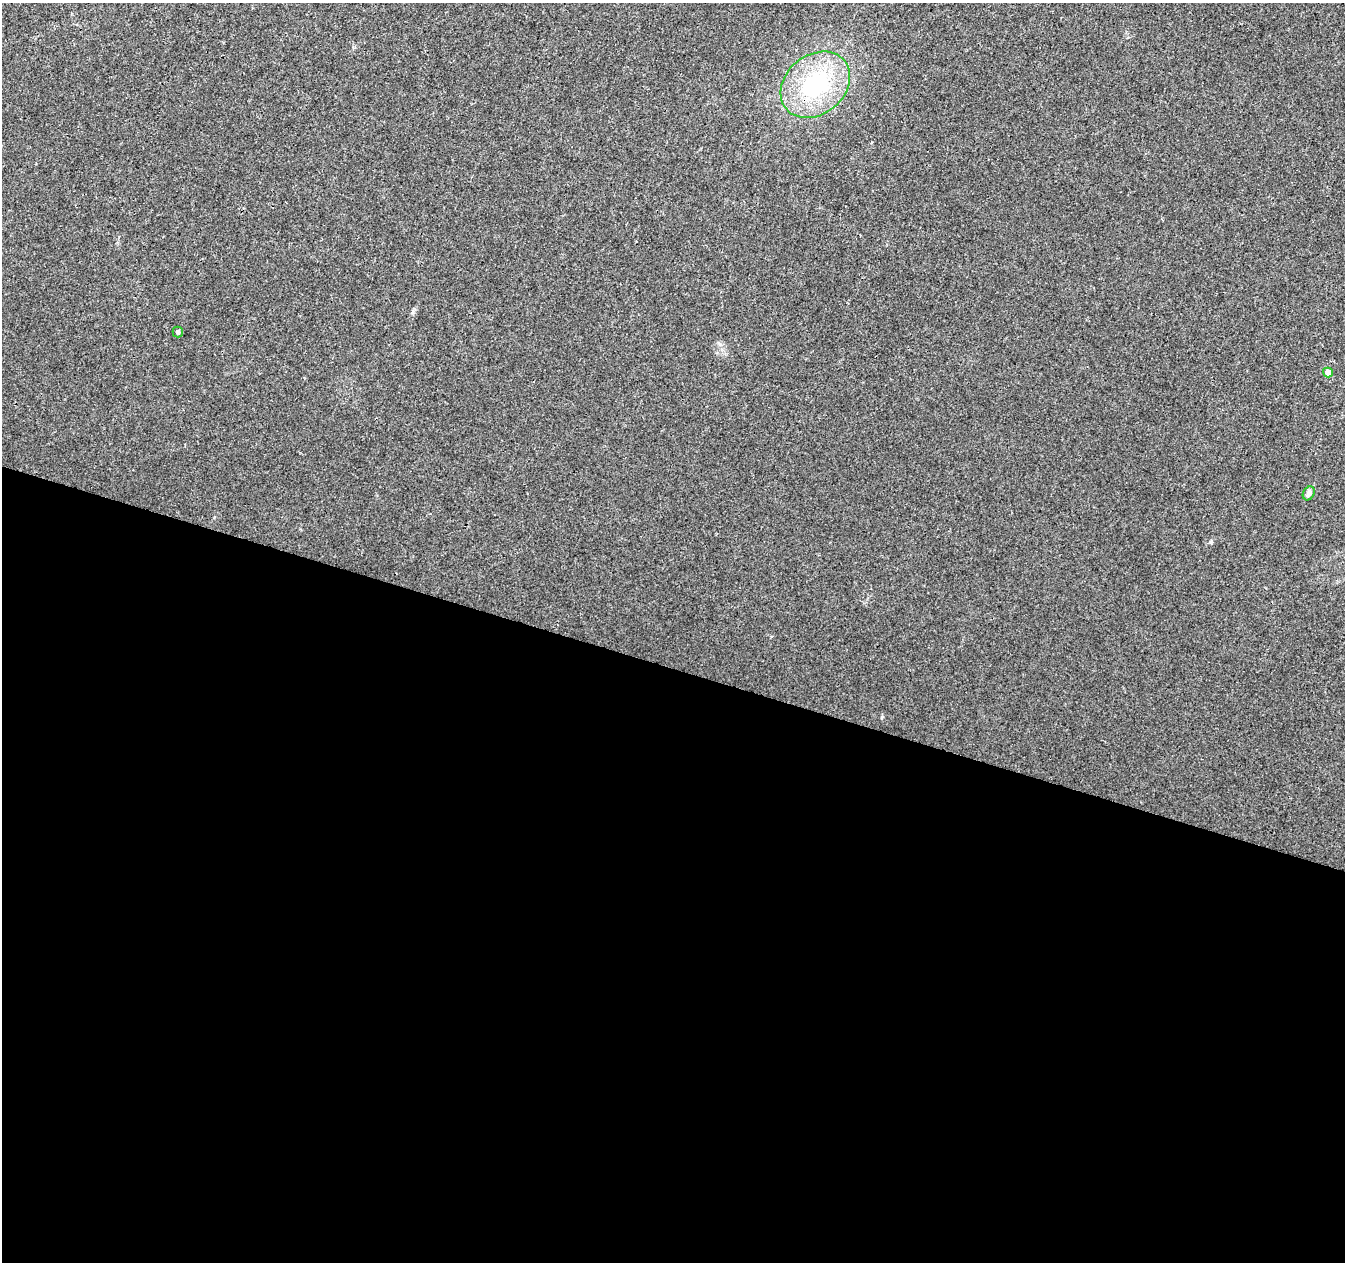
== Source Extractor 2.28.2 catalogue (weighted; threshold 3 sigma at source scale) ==
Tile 14 of 4 x 4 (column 2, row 4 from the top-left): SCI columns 1346-2688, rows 220-1479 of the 5385 x 5542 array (HDU 1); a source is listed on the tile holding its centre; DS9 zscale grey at full resolution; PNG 1347 x 1264 px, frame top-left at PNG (2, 3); each listed source drawn as its Kron ellipse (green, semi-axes under 4 px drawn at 4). Shown black and unused: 47% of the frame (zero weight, under 3 of 4 exposures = <1% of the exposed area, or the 3 px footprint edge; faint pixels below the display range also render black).
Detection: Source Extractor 2.28.2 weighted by HDU 2 'WHT'; one run over the whole footprint, this tile lists its part. Background 0.00635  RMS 0.0029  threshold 0.013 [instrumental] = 3 sigma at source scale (4.5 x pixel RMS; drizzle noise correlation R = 1.50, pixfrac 1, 0.0396/0.0396 arcsec/px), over >= 5 px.
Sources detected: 4; all 4 listed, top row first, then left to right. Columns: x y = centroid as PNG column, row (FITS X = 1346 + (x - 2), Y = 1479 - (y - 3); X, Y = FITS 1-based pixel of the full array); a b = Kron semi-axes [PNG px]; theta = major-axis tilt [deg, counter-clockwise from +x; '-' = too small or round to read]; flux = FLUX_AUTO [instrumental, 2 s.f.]
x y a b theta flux
815 85 38 29 40 29
178 332 5 5 - 0.85
1328 372 5 4 - 2.2
1309 493 7 5 60 1.4